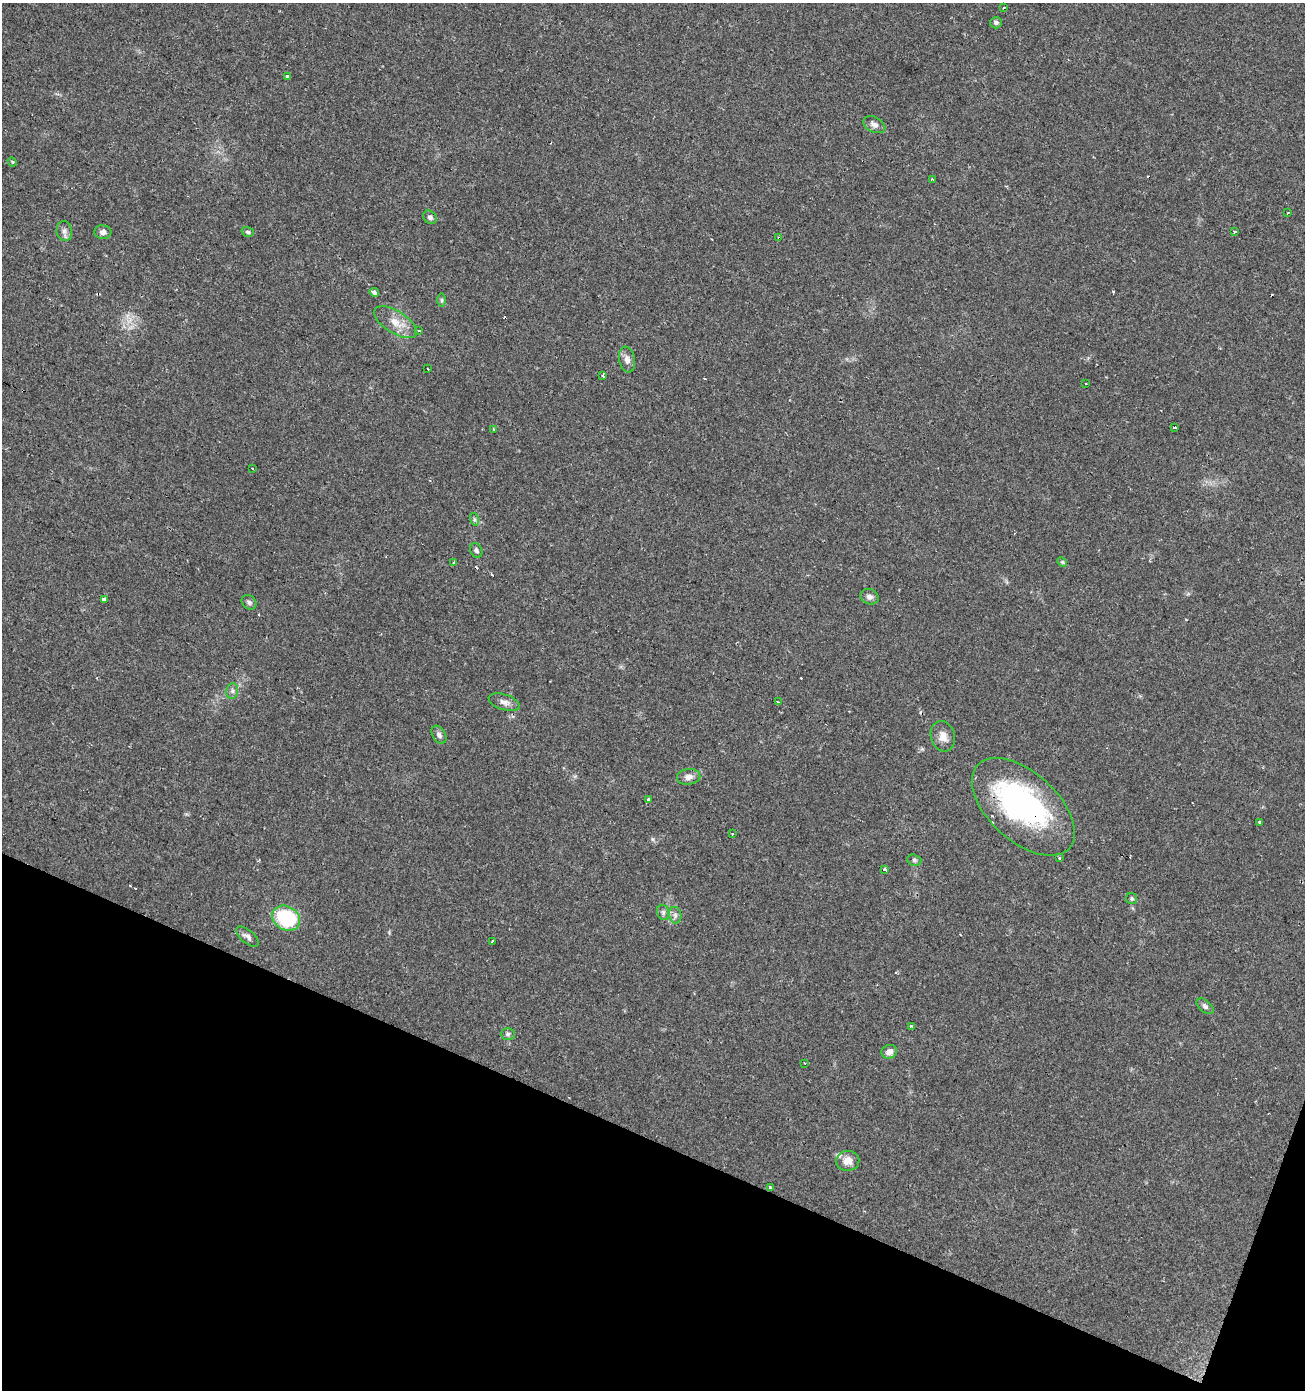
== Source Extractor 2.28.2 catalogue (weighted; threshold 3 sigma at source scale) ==
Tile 15 of 4 x 4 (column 3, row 4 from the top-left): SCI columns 2814-4116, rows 8-1395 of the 5691 x 5558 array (HDU 1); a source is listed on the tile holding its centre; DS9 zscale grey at full resolution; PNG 1307 x 1392 px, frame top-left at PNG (2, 3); each listed source drawn as its Kron ellipse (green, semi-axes under 4 px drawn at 4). Shown black and unused: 19% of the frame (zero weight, under 2 of 3 exposures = <1% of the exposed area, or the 3 px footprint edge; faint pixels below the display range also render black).
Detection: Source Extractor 2.28.2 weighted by HDU 2 'WHT'; one run over the whole footprint, this tile lists its part. Background 0.0504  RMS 0.0045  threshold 0.0203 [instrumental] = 3 sigma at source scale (4.5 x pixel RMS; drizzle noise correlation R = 1.50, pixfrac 1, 0.0396/0.0396 arcsec/px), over >= 5 px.
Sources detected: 72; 1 inside a brighter object's white glare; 13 cosmic-ray / hot-pixel residue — neither listed nor drawn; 1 inside a brighter listed object's ellipse — not listed separately; the other 57 listed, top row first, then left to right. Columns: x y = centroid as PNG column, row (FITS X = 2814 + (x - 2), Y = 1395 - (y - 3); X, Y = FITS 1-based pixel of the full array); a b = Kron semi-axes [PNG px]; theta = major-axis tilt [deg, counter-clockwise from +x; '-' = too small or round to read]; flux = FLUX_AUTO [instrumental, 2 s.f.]
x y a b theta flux
1004 8 3 2 - 0.94
996 23 6 5 - 1
287 76 3 2 - 1.1
874 125 11 7 -26 2.2
12 162 5 4 - 0.52
932 179 3 3 - 1.1
1287 213 3 2 - 0.42
430 217 7 6 - 1.3
64 231 10 8 -81 2
103 232 8 7 - 2
248 232 6 4 -17 0.82
1234 232 3 3 - 1.5
779 238 4 3 - 0.68
374 292 5 3 - 7.4
442 300 7 4 -90 0.74
396 322 24 11 -32 6.5
419 331 3 3 - 1.1
627 359 13 8 -79 2.6
428 369 2 2 - 0.51
603 375 3 3 - 1.8
1086 384 3 3 - 0.85
1174 427 3 3 - 1.5
493 429 3 3 - 1
253 469 3 3 - 2.1
474 519 6 4 -72 0.81
476 550 8 5 -67 1.2
454 562 3 3 - 0.91
1062 562 5 4 - 0.58
869 597 9 7 -22 1.8
104 599 4 3 - 7.2
249 602 8 6 -42 1.3
232 691 8 6 80 1.3
504 702 16 7 -17 2.5
778 702 3 2 - 0.62
439 735 10 6 -59 1.5
943 736 15 12 -74 4.2
689 777 12 8 8 2.7
648 800 3 3 - 1.3
1023 807 62 34 -42 89
1260 822 3 3 - 1.7
732 834 3 2 - 0.9
1060 858 3 3 - 3.2
914 860 7 5 -16 0.85
885 870 3 3 - 2.9
1132 899 5 5 - 0.81
663 912 8 6 -76 1.1
675 915 8 6 -79 1.5
286 918 15 12 -30 32
248 937 14 6 -39 2
492 941 4 3 - 0.64
1205 1006 10 6 -41 1.3
911 1026 4 3 - 1.1
508 1034 7 6 - 1
889 1052 8 7 - 2.4
805 1063 3 2 - 0.45
848 1161 11 10 - 5
771 1187 3 3 - 2
Overlapping masked pixels (flux is a lower limit): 2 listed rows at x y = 779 238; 1023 807